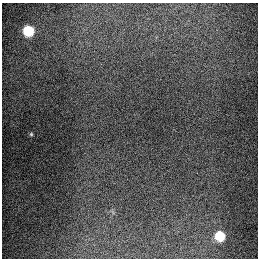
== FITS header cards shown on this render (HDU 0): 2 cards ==
NAXIS1  =                  256
NAXIS2  =                  256

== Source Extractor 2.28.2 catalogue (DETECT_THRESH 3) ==
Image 256 x 256 px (HDU 0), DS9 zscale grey, 1 PNG px = 1 image px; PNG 260 x 260 px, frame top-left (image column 1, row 256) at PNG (2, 3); no overlay
Background 1280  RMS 26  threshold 78.2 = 3 sigma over >= 5 px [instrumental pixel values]
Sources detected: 3; all 3 listed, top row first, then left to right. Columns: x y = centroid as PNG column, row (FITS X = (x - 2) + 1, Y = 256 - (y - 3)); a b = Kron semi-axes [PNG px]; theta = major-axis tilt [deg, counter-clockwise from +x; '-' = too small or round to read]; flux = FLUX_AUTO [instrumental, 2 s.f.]
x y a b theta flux
28 31 7 7 - 94000
31 134 5 4 - 2100
220 236 7 6 - 70000